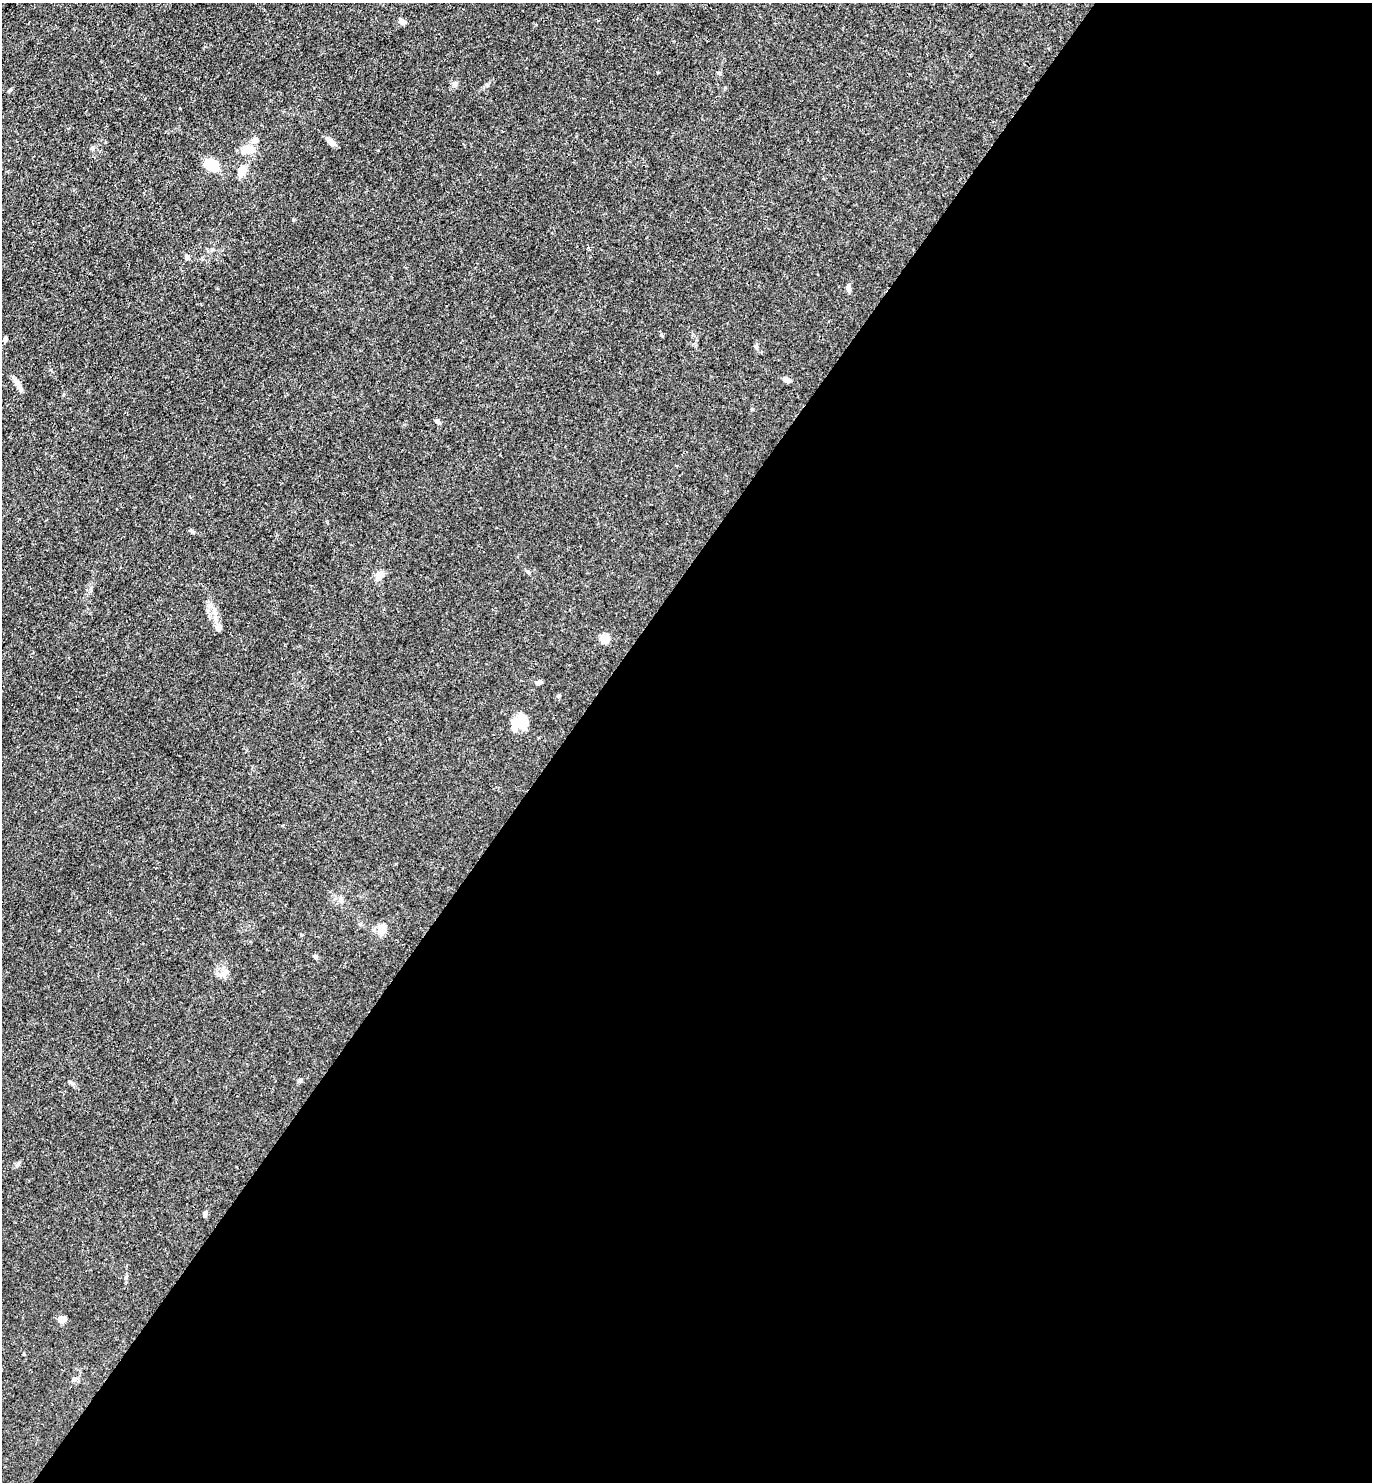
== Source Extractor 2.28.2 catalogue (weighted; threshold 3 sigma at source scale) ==
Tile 12 of 4 x 4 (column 4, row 3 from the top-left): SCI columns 4405-5774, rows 1481-2960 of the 5925 x 5919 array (HDU 1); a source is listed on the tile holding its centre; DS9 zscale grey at full resolution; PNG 1374 x 1484 px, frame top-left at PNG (2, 3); no overlay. Shown black and unused: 59% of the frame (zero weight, under 3 of 4 exposures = <1% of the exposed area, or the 3 px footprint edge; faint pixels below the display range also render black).
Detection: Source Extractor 2.28.2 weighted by HDU 2 'WHT'; one run over the whole footprint, this tile lists its part. Background 0.0243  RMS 0.0028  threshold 0.0126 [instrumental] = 3 sigma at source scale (4.5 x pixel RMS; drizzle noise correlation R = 1.50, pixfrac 1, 0.05/0.05 arcsec/px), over >= 5 px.
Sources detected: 36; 2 inside a brighter listed object's ellipse — not listed separately; the other 34 listed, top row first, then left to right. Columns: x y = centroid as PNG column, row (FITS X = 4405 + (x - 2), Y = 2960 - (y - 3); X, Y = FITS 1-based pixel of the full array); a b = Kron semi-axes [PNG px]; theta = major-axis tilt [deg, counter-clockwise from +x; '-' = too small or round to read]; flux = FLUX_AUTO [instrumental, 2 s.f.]
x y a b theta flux
403 22 10 6 -39 0.92
719 73 6 4 -21 0.43
454 84 7 4 -71 0.53
9 90 6 4 32 0.38
331 142 13 6 -43 1.6
92 148 6 5 - 0.48
249 149 17 10 6 3.9
212 165 15 9 -39 9.6
241 171 14 9 71 3.3
187 257 7 5 -72 0.73
848 288 9 6 -82 1
5 339 6 5 - 0.65
756 347 7 5 -89 0.59
787 380 9 5 -16 1.4
16 382 17 4 -60 1.4
437 421 7 4 -31 0.65
192 531 7 4 -46 0.43
528 571 6 4 -1 0.39
379 576 13 8 62 2.1
218 627 11 7 -85 1.3
604 639 5 5 - 14
539 682 8 5 18 0.75
521 721 20 16 13 6.1
341 899 11 5 -74 0.9
382 929 16 10 82 2.4
301 935 5 3 - 0.26
315 957 6 4 -59 0.45
224 974 11 8 32 1.6
300 1080 7 5 70 0.46
70 1082 8 4 -31 0.49
17 1165 8 4 46 0.57
205 1214 7 5 85 0.76
61 1320 7 7 - 2.2
74 1379 7 7 - 0.87
Unlisted compact peaks at least as high as the median listed source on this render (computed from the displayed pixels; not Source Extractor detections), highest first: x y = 293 220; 558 696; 487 85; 752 409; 661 335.